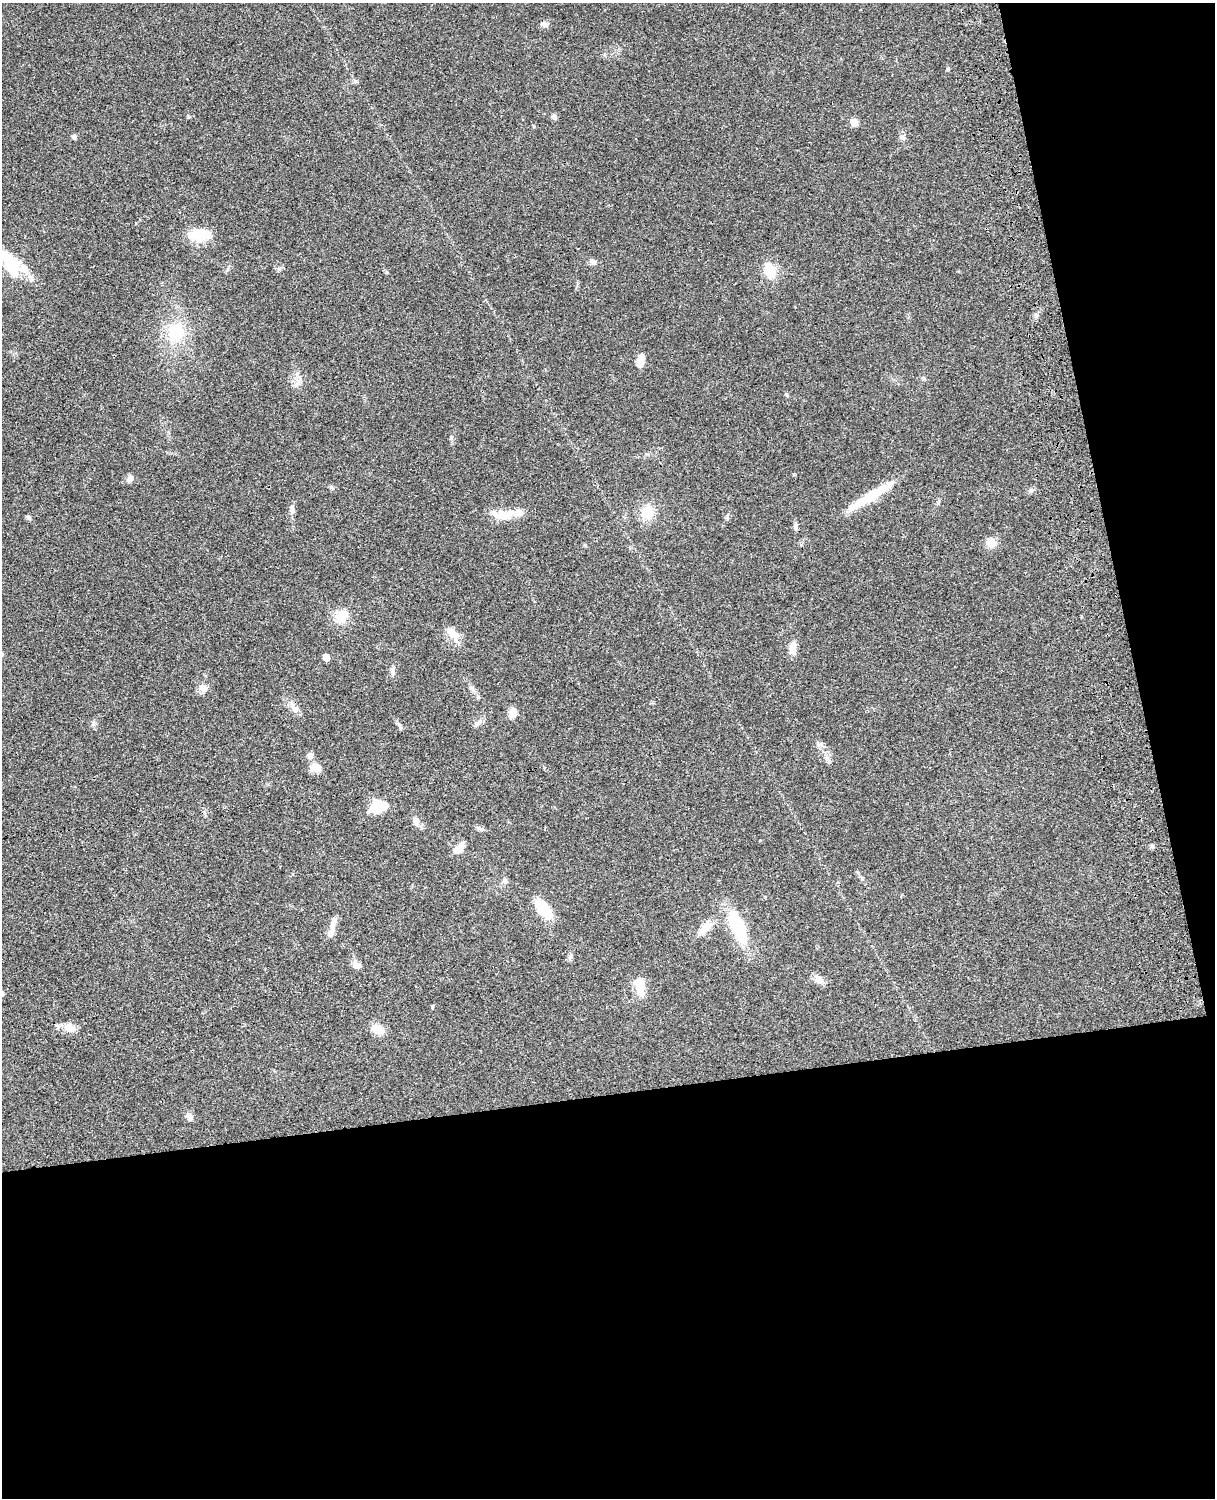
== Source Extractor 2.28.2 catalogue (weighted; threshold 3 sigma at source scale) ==
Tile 12 of 4 x 3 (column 4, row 3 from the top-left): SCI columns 3760-4972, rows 275-1770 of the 5089 x 4924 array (HDU 1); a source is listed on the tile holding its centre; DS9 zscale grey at full resolution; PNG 1217 x 1500 px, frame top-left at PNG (2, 3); no overlay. Shown black and unused: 33% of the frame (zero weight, under 3 of 4 exposures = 6% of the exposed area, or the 3 px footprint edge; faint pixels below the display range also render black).
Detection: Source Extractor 2.28.2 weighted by HDU 2 'WHT'; one run over the whole footprint, this tile lists its part. Background 0.0864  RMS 0.0061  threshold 0.0274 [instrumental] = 3 sigma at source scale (4.5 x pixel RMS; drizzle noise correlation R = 1.50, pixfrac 1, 0.05/0.05 arcsec/px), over >= 5 px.
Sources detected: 56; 2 inside a brighter object's white glare — not listed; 3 inside a brighter listed object's ellipse — not listed separately; the other 51 listed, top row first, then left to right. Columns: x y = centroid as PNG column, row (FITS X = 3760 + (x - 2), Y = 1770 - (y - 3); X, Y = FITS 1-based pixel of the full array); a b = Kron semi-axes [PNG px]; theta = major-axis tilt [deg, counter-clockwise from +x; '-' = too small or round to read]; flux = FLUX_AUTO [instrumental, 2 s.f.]
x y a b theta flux
544 24 12 6 -19 1.8
948 69 6 4 -89 0.74
554 116 7 6 - 1.8
854 122 10 8 -63 3.2
74 137 7 6 - 1.2
903 138 8 3 -19 1.1
199 235 21 12 2 19
593 262 9 7 -22 2.1
11 264 31 17 -59 24
770 270 17 12 -72 12
386 272 6 3 -71 0.66
176 332 27 22 75 24
640 364 15 7 87 4.7
297 383 12 3 59 1.6
787 395 6 3 -71 0.75
451 438 5 5 - 0.92
130 479 10 7 83 2.1
872 495 62 10 32 22
292 509 13 6 -84 2.4
647 512 18 15 -69 11
503 515 27 12 -8 10
727 517 6 5 - 1
29 518 7 5 -47 1.3
796 525 7 4 71 1.2
991 543 11 10 - 6
342 616 18 15 53 9.7
452 633 19 11 -41 7.1
792 646 14 9 71 4.3
326 657 6 6 - 4
393 672 14 4 84 1.7
203 688 12 9 -21 3.5
472 688 9 4 -36 1.6
294 708 17 8 -53 4.1
513 713 12 9 73 4.9
310 755 9 8 - 2.4
316 768 17 10 -21 4.7
378 807 17 10 19 22
416 821 10 8 -90 3.3
459 848 16 8 50 6
505 881 6 6 - 1.3
543 909 20 11 -53 20
333 924 24 6 81 4.1
738 927 40 16 -67 32
705 928 18 9 47 8.1
357 965 12 9 -23 3
819 979 13 9 -35 4.3
640 987 25 10 -88 9
432 1007 5 3 - 0.59
69 1027 16 11 -28 5.4
377 1029 14 11 -24 7.5
189 1117 11 7 -75 2.5
Isophote crosses this tile's border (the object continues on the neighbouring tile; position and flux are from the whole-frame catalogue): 1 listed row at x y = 11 264
Unlisted compact peaks at least as high as the median listed source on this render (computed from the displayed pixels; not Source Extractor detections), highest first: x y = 355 81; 1036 316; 331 487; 794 474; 93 724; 570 957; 1031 490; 938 503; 1152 846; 188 117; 923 378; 279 269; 227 270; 480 721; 400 728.